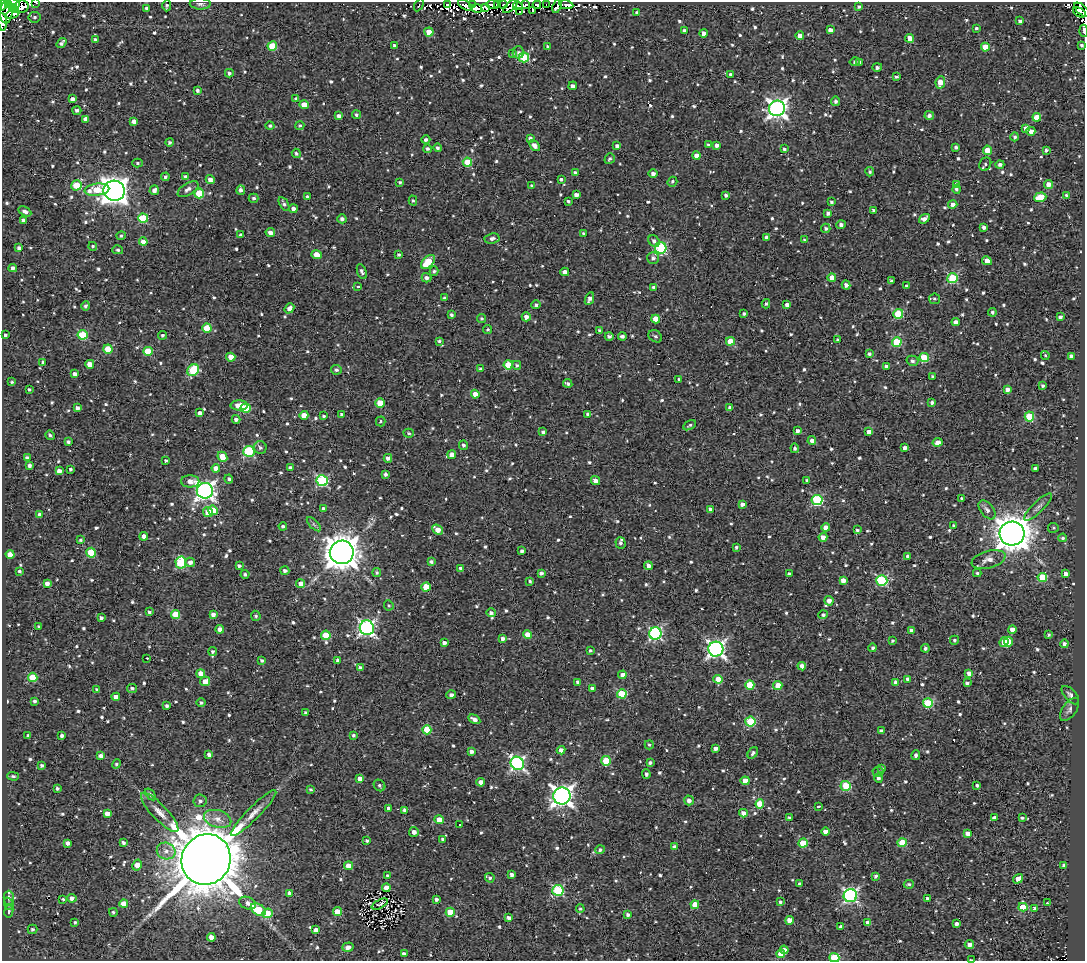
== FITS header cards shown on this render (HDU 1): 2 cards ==
NAXIS1  =                 1083
NAXIS2  =                  959

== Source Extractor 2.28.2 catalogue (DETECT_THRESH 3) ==
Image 1083 x 959 px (HDU 1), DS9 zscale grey, 1 PNG px = 1 image px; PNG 1087 x 963 px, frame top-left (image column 1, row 959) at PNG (2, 2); each listed source drawn as its Kron ellipse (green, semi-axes under 4 px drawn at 4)
Background 2.07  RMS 4.9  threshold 14.6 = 3 sigma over >= 5 px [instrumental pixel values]
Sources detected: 992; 3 with non-positive FLUX_AUTO (blend fragments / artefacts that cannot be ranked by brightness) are neither listed nor drawn; of the other 989, the 500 brightest by FLUX_AUTO listed and drawn (489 fainter detections omitted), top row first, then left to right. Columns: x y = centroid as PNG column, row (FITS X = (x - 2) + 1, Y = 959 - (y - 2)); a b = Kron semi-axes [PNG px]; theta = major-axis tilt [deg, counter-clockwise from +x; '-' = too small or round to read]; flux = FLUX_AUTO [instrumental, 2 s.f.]
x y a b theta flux
35 2 3 2 - 5.6e+02
13 3 7 4 -31 9.2e+03
8 4 3 3 - 1.6e+04
200 4 10 5 -1 1.0e+03
473 4 3 3 - 2.1e+03
498 4 3 2 - 6.7e+02
546 4 2 2 - 7.4e+02
3 5 6 4 53 8.6e+03
419 5 7 3 61 7.6e+02
447 5 4 3 - 7.1e+02
465 5 8 3 -30 2.1e+03
493 5 6 3 -6 1.8e+03
504 5 3 2 - 6.6e+02
525 5 4 3 - 7.7e+02
537 5 4 3 - 4.9e+03
566 5 7 4 -11 4.2e+03
167 6 5 3 - 7.0e+02
510 6 9 4 42 1.9e+03
518 6 4 3 - 6.2e+02
557 6 7 3 67 3.9e+03
21 7 7 6 - 3.6e+03
486 7 4 2 - 9.0e+02
859 7 4 4 - 5.8e+02
13 8 4 3 - 5.9e+03
146 8 4 3 - 6.5e+02
477 8 5 3 - 1.6e+03
533 10 4 3 - 2.7e+03
1082 10 9 4 -41 1.6e+03
7 11 12 6 83 8.4e+03
519 12 3 3 - 8.3e+02
637 12 3 3 - 6.4e+02
1079 13 7 4 -26 2.4e+03
13 14 7 4 24 9.5e+02
34 17 6 5 - 7.3e+02
1020 21 4 4 - 1.1e+03
2 22 9 2 -86 1.3e+04
976 28 3 3 - 6.3e+02
684 30 4 3 - 9.2e+02
830 30 4 4 - 1.8e+03
1084 31 6 2 -86 1.8e+03
429 32 4 4 - 4.6e+03
703 33 4 4 - 2.2e+03
800 36 4 4 - 2.2e+03
910 38 4 4 - 4.9e+03
95 39 4 4 - 7.7e+02
62 43 5 3 - 9.5e+02
394 45 3 3 - 9.7e+02
1082 45 3 3 - 6.8e+02
272 46 5 4 - 1.1e+04
547 46 4 3 - 5.4e+02
985 47 4 4 - 6.6e+03
518 52 6 6 - 7.7e+02
513 54 4 3 - 5.3e+02
524 58 5 5 - 1.4e+04
855 62 5 4 - 8.0e+02
859 62 4 3 - 6.2e+02
877 67 5 4 - 9.2e+02
229 73 4 4 - 8.4e+02
731 75 4 3 - 1.5e+03
896 77 3 3 - 6.7e+02
940 82 6 4 81 4.5e+03
573 86 4 4 - 1.6e+03
198 90 4 4 - 8.2e+02
72 99 4 4 - 1.6e+03
296 99 3 3 - 6.8e+02
836 101 5 4 - 8.7e+02
304 105 5 4 - 3.2e+03
777 108 8 7 - 1.7e+05
77 110 4 4 - 8.0e+02
356 115 4 4 - 7.3e+02
929 115 5 4 - 1.1e+03
339 116 4 4 - 1.3e+03
1037 117 4 4 - 4.7e+03
86 119 4 4 - 2.6e+03
134 121 4 4 - 2.0e+03
300 125 4 4 - 5.3e+02
270 126 4 4 - 5.8e+02
1026 128 4 4 - 1.6e+03
1031 131 4 4 - 2.1e+03
1015 137 4 4 - 6.9e+02
530 138 4 4 - 1.0e+03
426 140 4 4 - 1.0e+03
169 142 4 4 - 6.8e+02
708 145 3 3 - 6.2e+02
717 145 4 4 - 1.5e+03
535 146 6 4 -48 2.0e+03
617 146 4 4 - 1.2e+03
956 147 3 3 - 7.2e+02
438 148 4 4 - 7.5e+02
427 149 4 4 - 8.1e+02
784 149 4 3 - 6.1e+02
987 150 5 4 - 7.5e+03
1046 150 4 3 - 8.5e+02
296 153 5 4 - 6.8e+02
696 156 4 4 - 2.9e+03
610 159 5 5 - 7.4e+02
467 162 4 4 - 7.6e+03
137 163 5 4 - 5.8e+02
985 164 7 5 59 7.4e+02
1000 165 4 4 - 1.0e+03
575 172 4 3 - 6.8e+02
870 172 4 4 - 6.7e+02
653 173 4 4 - 1.4e+03
165 177 4 4 - 7.6e+02
186 177 4 4 - 1.2e+03
561 179 3 3 - 8.3e+02
210 180 4 4 - 2.0e+03
400 182 4 3 - 5.5e+02
672 182 5 4 - 6.3e+02
957 184 4 3 - 9.5e+02
1048 184 4 4 - 2.3e+03
77 185 5 5 - 1.2e+04
532 186 4 3 - 7.0e+02
188 189 11 6 31 1.7e+03
956 189 4 4 - 7.0e+02
97 190 12 6 7 8.7e+03
154 190 5 4 - 1.5e+03
241 190 5 4 - 1.3e+03
114 191 11 10 - 3.7e+05
199 193 5 5 - 1.4e+04
576 195 4 4 - 1.7e+03
726 195 4 3 - 1.0e+03
1066 195 3 3 - 7.8e+02
308 197 3 3 - 9.0e+02
1040 197 6 4 19 9.5e+03
254 198 5 4 - 7.4e+02
413 201 5 4 - 5.7e+02
568 201 3 3 - 6.3e+02
831 202 3 3 - 7.2e+02
284 204 7 4 -59 8.1e+02
953 204 4 4 - 1.3e+03
293 209 4 4 - 1.6e+03
874 210 4 3 - 9.9e+02
25 211 7 4 -27 1.2e+03
828 213 4 4 - 1.1e+03
143 218 5 5 - 1.5e+04
342 219 4 4 - 1.1e+03
924 219 6 4 36 1.5e+03
23 220 4 3 - 9.4e+02
841 225 4 4 - 1.2e+03
984 227 4 3 - 1.2e+03
826 228 5 4 - 7.0e+02
270 232 5 4 - 1.7e+03
583 234 3 3 - 5.6e+02
241 235 3 3 - 9.0e+02
121 236 4 4 - 6.8e+02
767 237 4 3 - 1.3e+03
492 238 7 5 9 1.3e+03
804 240 4 4 - 5.9e+02
654 241 6 5 - 1.2e+03
143 242 4 4 - 3.6e+03
93 246 4 4 - 5.6e+02
19 248 4 4 - 1.1e+03
661 248 5 5 - 3.2e+04
118 250 5 4 - 5.4e+02
316 255 5 4 - 3.8e+03
399 255 3 3 - 6.0e+02
653 258 6 6 - 1.0e+03
987 261 5 4 - 3.1e+03
428 262 8 5 46 1.5e+04
13 268 4 4 - 1.1e+03
434 271 5 4 - 7.3e+02
362 272 8 4 -69 1.0e+03
565 272 4 4 - 2.2e+03
427 278 5 4 - 1.3e+03
832 278 4 4 - 4.7e+03
952 278 5 5 - 2.4e+04
891 281 3 3 - 5.7e+02
846 285 4 4 - 1.5e+03
358 286 3 3 - 2.0e+03
907 286 4 3 - 8.9e+02
654 287 4 3 - 1.1e+03
444 298 4 3 - 5.3e+02
589 299 7 3 67 1.5e+03
935 299 5 5 - 7.1e+02
766 304 4 4 - 6.7e+02
536 305 4 4 - 7.1e+02
787 305 4 4 - 1.6e+03
86 306 5 4 - 7.8e+02
289 308 5 4 - 1.8e+03
992 312 4 4 - 7.5e+02
744 313 3 3 - 7.1e+02
898 314 5 5 - 1.6e+04
452 315 4 3 - 8.3e+02
526 317 4 4 - 1.8e+03
1060 317 4 3 - 7.6e+02
482 318 4 4 - 6.2e+02
656 319 4 4 - 6.4e+03
956 322 4 4 - 1.6e+03
207 328 4 4 - 9.3e+03
488 330 4 4 - 6.0e+02
599 331 4 3 - 6.6e+02
5 335 3 3 - 6.3e+02
83 335 5 4 - 1.5e+04
162 335 4 4 - 6.9e+02
609 336 4 3 - 9.9e+02
622 336 4 3 - 1.1e+03
655 336 7 5 -34 7.7e+02
838 340 3 3 - 7.9e+02
439 341 4 3 - 6.2e+02
730 341 4 4 - 5.5e+03
897 342 5 4 - 1.5e+04
108 349 5 4 - 7.0e+03
148 351 5 4 - 9.6e+03
869 354 4 3 - 7.0e+02
1045 355 4 3 - 5.5e+02
1071 356 4 4 - 1.3e+03
231 357 4 4 - 4.3e+03
924 357 5 4 - 1.4e+04
912 361 6 5 - 9.6e+02
43 362 4 4 - 8.3e+02
90 364 4 4 - 3.5e+03
508 365 4 4 - 8.4e+03
517 365 4 4 - 6.5e+02
886 366 3 3 - 1.0e+03
480 369 3 3 - 6.6e+02
193 370 6 5 - 1.8e+04
336 370 5 5 - 8.3e+02
75 374 4 3 - 1.4e+03
932 376 3 3 - 6.0e+02
679 379 4 4 - 5.5e+02
12 382 4 3 - 5.6e+02
568 383 5 3 - 7.8e+02
1042 386 3 3 - 6.8e+02
1007 389 4 4 - 1.6e+03
29 390 3 3 - 7.0e+02
475 394 4 4 - 2.7e+03
380 403 5 4 - 6.2e+03
932 403 3 3 - 9.0e+02
239 405 8 5 -1 4.3e+03
77 408 4 4 - 1.3e+03
246 408 5 4 - 1.5e+04
730 408 4 4 - 1.8e+03
200 413 4 3 - 1.3e+03
341 414 3 3 - 5.5e+02
588 414 4 3 - 8.0e+02
304 415 4 4 - 4.6e+03
324 416 3 3 - 5.6e+02
1029 416 5 4 - 1.4e+04
236 419 4 4 - 1.2e+03
381 421 5 4 - 5.5e+02
690 425 7 3 28 5.3e+02
797 431 4 4 - 1.0e+03
543 432 4 4 - 7.4e+02
869 432 4 4 - 2.6e+03
409 433 5 4 - 6.6e+02
50 435 5 3 - 6.8e+02
68 441 4 3 - 8.2e+02
812 441 4 4 - 1.9e+03
938 442 5 4 - 2.1e+03
463 445 5 4 - 8.7e+02
260 447 6 6 - 8.8e+02
795 448 4 4 - 7.8e+02
905 448 3 3 - 1.0e+03
249 451 5 5 - 2.9e+04
452 455 4 4 - 2.6e+03
222 457 5 4 - 6.5e+03
27 458 4 4 - 1.4e+03
388 458 4 4 - 1.2e+03
166 460 3 3 - 5.9e+02
29 466 4 4 - 1.2e+03
216 468 4 4 - 2.4e+03
290 468 4 4 - 1.1e+03
1035 468 4 3 - 6.5e+02
71 469 3 3 - 6.2e+02
59 471 4 4 - 1.8e+03
386 474 4 3 - 9.6e+02
229 479 4 4 - 6.7e+02
807 480 3 3 - 5.8e+02
190 481 9 6 0 2.5e+03
322 481 6 5 - 3.5e+04
596 481 5 4 - 2.0e+03
205 491 8 8 - 1.5e+05
961 498 3 3 - 6.2e+02
817 500 5 5 - 3.3e+04
742 504 4 3 - 1.3e+03
1038 507 18 5 44 1.8e+03
324 509 4 4 - 1.4e+03
710 509 4 3 - 6.0e+02
213 510 5 4 - 9.0e+03
987 510 11 6 -51 1.6e+03
208 512 5 5 - 4.5e+03
40 514 4 4 - 1.3e+03
314 524 9 3 -45 7.1e+02
283 526 4 3 - 6.5e+02
953 526 4 3 - 7.2e+02
826 528 4 4 - 2.4e+03
1053 528 5 5 - 5.5e+02
437 530 6 4 -41 3.4e+03
857 530 4 3 - 6.3e+02
1012 533 12 12 - 7.1e+05
144 536 4 4 - 1.8e+03
823 537 4 4 - 2.3e+03
1063 538 4 4 - 6.5e+02
81 540 3 3 - 6.0e+02
621 543 5 5 - 7.3e+02
736 547 3 3 - 5.6e+02
522 551 4 3 - 9.7e+02
342 552 12 12 - 6.6e+05
91 553 5 5 - 1.4e+04
10 554 4 4 - 3.6e+03
908 556 4 3 - 9.5e+02
989 560 17 8 15 3.0e+03
431 561 4 4 - 6.9e+02
190 562 5 4 - 1.6e+03
181 563 6 5 - 2.2e+04
239 566 4 4 - 8.9e+02
648 566 4 4 - 1.8e+03
461 569 4 4 - 1.6e+03
285 570 4 4 - 1.0e+03
19 571 3 3 - 6.0e+02
377 572 4 4 - 5.7e+02
541 573 4 3 - 1.0e+03
977 573 4 3 - 5.3e+02
245 574 4 4 - 6.7e+02
789 574 3 3 - 8.1e+02
1066 574 4 4 - 2.1e+03
1042 577 4 4 - 1.3e+04
843 580 4 4 - 2.1e+03
882 580 5 5 - 3.5e+04
530 581 4 3 - 5.5e+02
47 584 4 4 - 1.5e+03
301 584 4 4 - 3.8e+03
426 587 4 4 - 7.8e+03
829 601 5 4 - 1.9e+03
389 605 5 4 - 5.6e+02
149 612 3 3 - 6.6e+02
491 613 4 4 - 1.1e+03
176 614 4 4 - 8.2e+03
213 615 4 4 - 1.8e+03
823 615 5 4 - 7.7e+02
256 616 5 4 - 6.8e+02
101 618 3 3 - 7.9e+02
39 626 3 3 - 5.6e+02
367 628 7 7 - 9.6e+04
220 629 4 4 - 2.2e+03
1012 629 4 4 - 1.9e+03
911 630 4 4 - 9.4e+02
655 633 6 6 - 5.4e+04
528 634 4 4 - 4.3e+03
326 635 5 4 - 9.0e+03
1048 635 3 3 - 6.3e+02
503 639 4 3 - 1.2e+03
954 640 4 4 - 6.9e+02
892 641 3 3 - 5.3e+02
1008 641 5 4 - 3.6e+03
1004 642 5 4 - 5.2e+03
444 643 4 3 - 1.2e+03
1064 644 4 4 - 1.1e+03
873 648 4 4 - 7.5e+02
925 648 4 4 - 8.1e+02
716 649 7 7 - 1.2e+05
590 651 3 3 - 6.0e+02
213 652 4 4 - 8.9e+02
147 658 3 2 - 2.9e+03
338 660 3 3 - 9.3e+02
262 661 4 3 - 6.1e+02
802 666 4 4 - 2.0e+03
360 668 4 4 - 1.2e+03
969 673 4 4 - 1.7e+03
201 674 4 4 - 3.1e+03
622 675 4 4 - 1.7e+03
33 677 5 4 - 9.6e+03
718 679 4 4 - 6.3e+03
908 679 4 4 - 1.7e+03
205 681 5 4 - 3.2e+03
578 682 4 4 - 1.1e+03
896 682 4 4 - 1.9e+03
967 683 4 3 - 8.8e+02
750 685 4 4 - 1.1e+04
778 686 4 4 - 6.2e+03
132 688 5 4 - 8.4e+02
592 688 4 3 - 1.7e+03
97 690 4 3 - 8.7e+02
622 694 5 4 - 1.6e+04
451 695 5 4 - 1.0e+03
1070 695 11 5 -48 1.2e+03
116 697 4 4 - 2.5e+03
35 701 3 3 - 7.1e+02
201 703 4 4 - 6.2e+02
928 703 5 5 - 1.7e+04
167 706 3 3 - 8.9e+02
1070 709 13 7 54 1.4e+03
306 712 3 3 - 7.4e+02
474 719 6 4 -28 1.8e+03
750 722 5 5 - 2.0e+04
427 730 4 4 - 9.7e+03
881 731 4 3 - 9.9e+02
28 735 3 3 - 5.5e+02
354 735 3 3 - 7.3e+02
62 736 4 3 - 8.0e+02
649 745 4 4 - 6.8e+02
715 748 4 4 - 1.3e+03
561 750 4 4 - 1.6e+03
471 751 4 3 - 1.3e+03
753 753 6 4 54 8.0e+02
209 754 4 3 - 1.4e+03
916 755 5 3 - 1.1e+03
101 756 4 4 - 1.5e+03
606 761 5 5 - 1.2e+04
517 763 7 6 - 7.3e+04
650 763 4 3 - 7.7e+02
116 764 5 4 - 6.3e+02
42 765 3 3 - 7.2e+02
882 769 3 3 - 6.2e+02
878 772 5 5 - 8.3e+02
646 774 5 4 - 8.3e+02
13 776 6 4 -2 6.2e+02
878 778 5 4 - 9.3e+02
360 779 4 4 - 2.9e+03
745 781 4 4 - 3.5e+03
481 782 4 4 - 2.4e+03
379 785 6 5 - 7.0e+02
977 785 4 4 - 8.2e+02
846 786 5 5 - 1.5e+04
57 788 3 3 - 6.6e+02
311 790 4 3 - 6.1e+02
150 794 7 4 -52 7.1e+02
562 796 9 8 - 2.0e+05
689 800 5 4 - 1.5e+03
200 801 6 6 - 9.4e+02
760 804 4 4 - 8.3e+03
818 806 3 3 - 2.8e+03
389 808 4 4 - 1.7e+03
404 810 4 4 - 1.1e+03
160 812 26 7 -47 3.7e+03
254 813 31 6 45 3.7e+03
743 813 4 4 - 2.3e+03
107 814 4 4 - 2.6e+03
789 817 3 3 - 5.8e+02
994 817 4 3 - 8.6e+02
1022 818 4 3 - 6.2e+02
218 819 14 8 -17 3.2e+03
439 820 4 4 - 3.6e+03
459 825 3 2 - 1.7e+03
414 832 5 4 - 1.7e+03
826 832 4 4 - 2.6e+03
967 833 4 4 - 2.1e+03
443 839 4 4 - 1.2e+03
367 841 4 3 - 6.4e+02
68 843 4 4 - 1.6e+03
123 843 4 3 - 8.3e+02
803 843 5 4 - 9.1e+03
902 843 4 4 - 9.8e+03
674 847 4 4 - 1.5e+03
600 850 5 4 - 7.7e+02
166 851 9 8 - 2.2e+03
206 859 26 24 61 2.3e+06
137 865 6 4 60 4.2e+03
1063 865 4 3 - 7.2e+02
348 866 4 4 - 4.3e+03
512 875 4 3 - 1.4e+03
388 876 4 3 - 1.1e+03
876 876 4 4 - 6.8e+02
490 878 5 4 - 6.1e+02
1018 879 5 4 - 3.2e+03
799 884 3 3 - 5.8e+02
909 884 5 4 - 6.3e+02
386 888 4 4 - 2.9e+03
558 890 5 5 - 3.1e+04
289 893 4 4 - 1.1e+03
850 896 7 6 - 8.0e+04
9 898 7 5 -90 1.2e+03
72 898 4 4 - 1.5e+03
63 899 4 3 - 6.0e+02
436 899 3 3 - 9.7e+02
927 899 3 3 - 1.1e+03
780 902 4 3 - 7.4e+02
247 903 9 6 -20 1.5e+03
1047 903 3 3 - 7.5e+02
9 904 6 4 -71 5.9e+02
124 904 4 4 - 4.7e+03
380 904 9 3 27 6.1e+02
695 905 4 4 - 6.0e+03
1023 907 4 4 - 8.4e+03
1034 908 4 4 - 1.4e+03
580 909 4 4 - 5.5e+02
258 910 8 5 -31 1.0e+04
9 911 6 4 81 7.6e+02
113 912 4 4 - 5.9e+02
337 912 4 4 - 6.7e+03
450 912 4 4 - 8.3e+03
267 913 5 4 - 8.5e+03
628 915 4 4 - 9.5e+02
508 917 4 3 - 1.4e+03
789 920 4 4 - 2.7e+03
75 922 4 3 - 5.5e+02
868 923 4 4 - 2.8e+03
957 924 4 3 - 1.2e+03
841 926 4 3 - 6.5e+02
32 929 5 4 - 7.6e+02
316 930 4 4 - 1.8e+03
211 937 4 4 - 2.6e+03
969 944 4 4 - 1.7e+03
348 947 6 4 17 2.0e+03
784 950 4 4 - 1.8e+03
404 954 4 4 - 1.7e+03
781 954 4 4 - 6.0e+03
834 958 5 4 - 2.2e+04
971 960 4 2 - 6.1e+02
At the frame edge (FLAGS 8, measured only in part): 9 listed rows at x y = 35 2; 13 3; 8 4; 200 4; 3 5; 2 22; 1084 31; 834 958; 971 960
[489 fainter detections neither listed nor drawn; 3 non-positive-flux detections neither listed nor drawn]